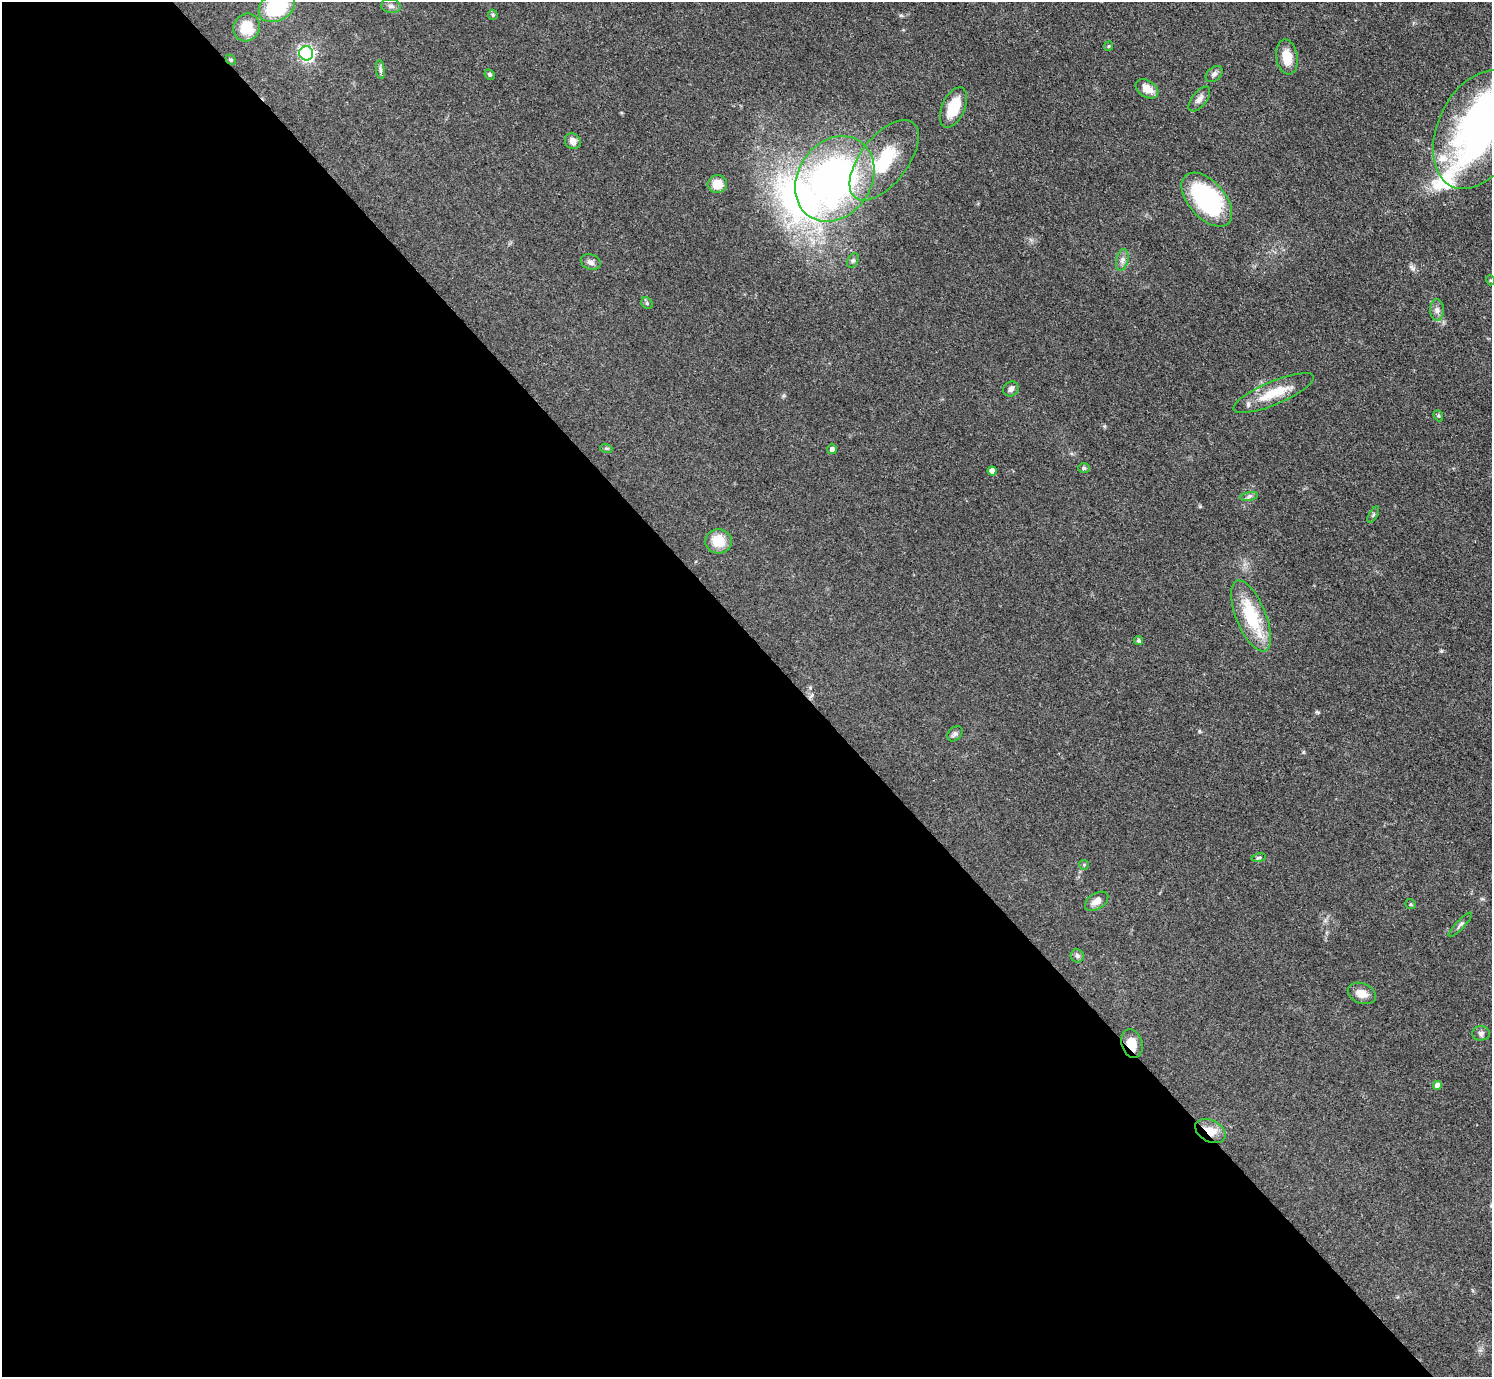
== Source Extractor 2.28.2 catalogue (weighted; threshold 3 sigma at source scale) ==
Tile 9 of 4 x 4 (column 1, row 3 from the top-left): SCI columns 8-1497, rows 1682-3056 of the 5971 x 5968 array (HDU 1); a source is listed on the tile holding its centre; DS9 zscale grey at full resolution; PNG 1494 x 1379 px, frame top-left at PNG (2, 2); each listed source drawn as its Kron ellipse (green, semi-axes under 4 px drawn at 4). Shown black and unused: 54% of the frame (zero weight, under 3 of 5 exposures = <1% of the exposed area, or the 3 px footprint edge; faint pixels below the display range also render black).
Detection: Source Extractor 2.28.2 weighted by HDU 2 'WHT'; one run over the whole footprint, this tile lists its part. Background 0.0501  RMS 0.0052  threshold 0.0233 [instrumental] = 3 sigma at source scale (4.5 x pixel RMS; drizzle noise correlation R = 1.50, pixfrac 1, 0.05/0.05 arcsec/px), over >= 5 px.
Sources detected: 54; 1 inside a brighter object's white glare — neither listed nor drawn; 3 inside a brighter listed object's ellipse — not listed separately; the other 50 listed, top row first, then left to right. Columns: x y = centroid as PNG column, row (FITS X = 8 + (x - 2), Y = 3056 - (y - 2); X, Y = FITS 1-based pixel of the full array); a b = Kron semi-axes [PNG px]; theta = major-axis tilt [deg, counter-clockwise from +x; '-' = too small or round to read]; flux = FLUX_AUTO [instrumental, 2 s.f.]
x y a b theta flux
391 6 10 7 -8 1.9
277 7 19 14 28 33
493 15 5 5 - 0.74
246 27 14 13 - 14
1109 46 4 4 - 0.57
306 53 7 6 - 130
1287 57 18 10 -81 8.9
231 60 6 4 -45 0.76
380 70 9 4 -82 1.3
490 74 5 4 - 0.97
1214 74 10 6 42 1.9
1147 89 12 8 -32 6
1199 99 15 7 51 2.9
953 107 21 11 66 14
1479 129 63 40 64 170
573 141 8 7 - 3.7
884 160 47 24 52 34
835 179 45 36 55 180
717 184 9 9 - 8.5
1207 200 32 18 -48 72
853 260 8 5 63 1.2
1122 260 11 6 77 2.2
591 262 10 7 -22 2.3
1490 280 5 3 - 0.5
647 303 6 5 - 0.89
1437 310 11 6 -89 2.2
1011 389 8 7 - 2
1274 393 43 11 23 15
1438 416 6 4 -69 0.69
606 448 6 4 -18 0.64
832 449 5 5 - 2.1
1084 468 6 5 - 0.86
992 471 4 4 - 3.7
1249 496 9 4 9 1.3
1373 515 9 4 60 0.91
718 541 13 12 - 11
1251 616 38 15 -68 28
1139 641 4 4 - 0.92
955 734 9 6 43 1.4
1259 858 7 3 9 0.83
1084 865 5 4 - 0.59
1097 901 13 8 33 4
1410 904 6 4 -37 0.65
1460 925 16 4 47 1.5
1077 956 7 6 - 1.3
1362 993 14 10 -22 5
1481 1033 9 7 1 1.6
1132 1044 15 10 -72 7.4
1437 1085 4 4 - 3
1210 1131 16 10 -27 7.6
Overlapping masked pixels (flux is a lower limit): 2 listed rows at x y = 1132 1044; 1210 1131
Isophote crosses this tile's border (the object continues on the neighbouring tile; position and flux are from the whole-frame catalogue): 2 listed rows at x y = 277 7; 1479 129